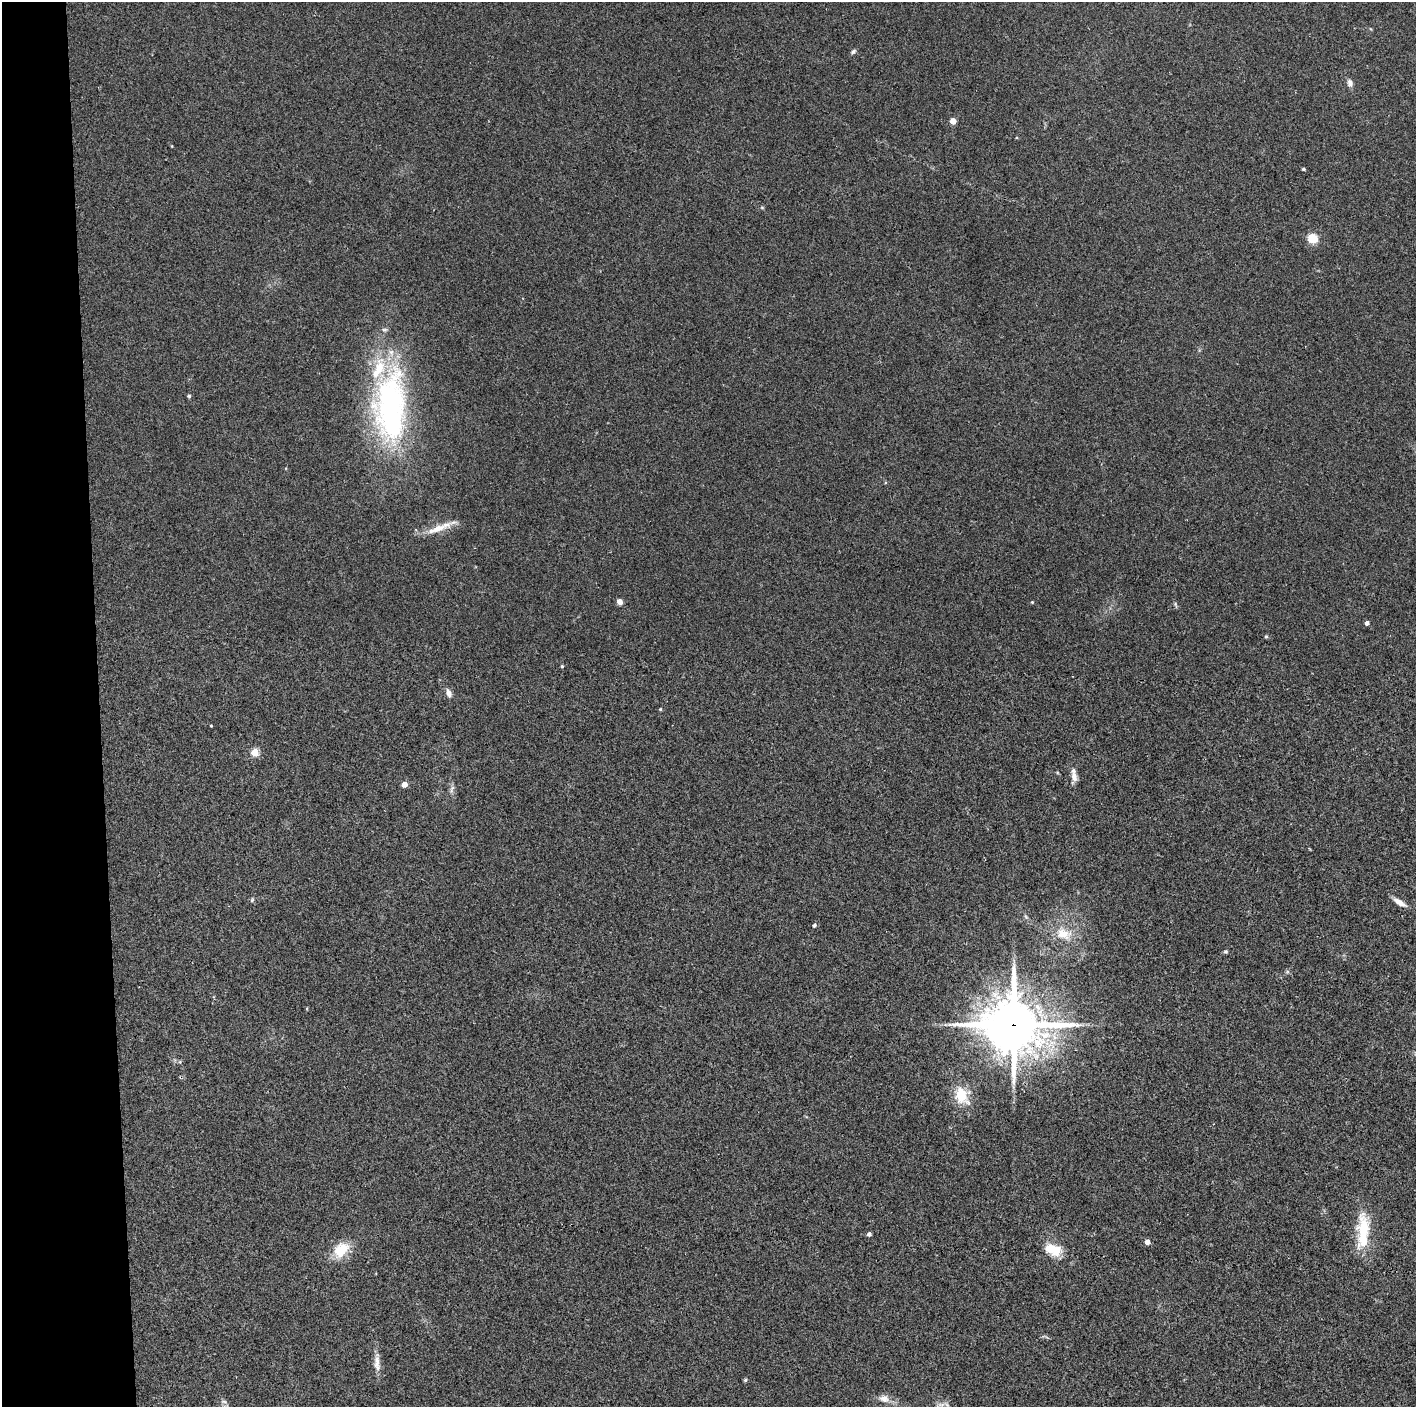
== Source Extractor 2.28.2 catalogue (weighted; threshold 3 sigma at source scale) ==
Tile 4 of 3 x 3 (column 1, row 2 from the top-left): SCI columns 1-1414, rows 1407-2811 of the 4242 x 4218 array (HDU 1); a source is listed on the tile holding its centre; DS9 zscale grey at full resolution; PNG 1418 x 1409 px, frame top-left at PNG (2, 2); no overlay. Shown black and unused: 7% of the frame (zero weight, under 2 of 3 exposures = <1% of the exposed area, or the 3 px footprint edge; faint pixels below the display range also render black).
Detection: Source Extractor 2.28.2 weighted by HDU 2 'WHT'; one run over the whole footprint, this tile lists its part. Background 0.077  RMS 0.0093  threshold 0.0418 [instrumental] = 3 sigma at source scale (4.5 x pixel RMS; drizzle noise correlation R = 1.50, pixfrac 1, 0.05/0.05 arcsec/px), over >= 5 px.
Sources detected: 42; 1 inside a brighter object's white glare — not listed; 3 inside a brighter listed object's ellipse — not listed separately; the other 38 listed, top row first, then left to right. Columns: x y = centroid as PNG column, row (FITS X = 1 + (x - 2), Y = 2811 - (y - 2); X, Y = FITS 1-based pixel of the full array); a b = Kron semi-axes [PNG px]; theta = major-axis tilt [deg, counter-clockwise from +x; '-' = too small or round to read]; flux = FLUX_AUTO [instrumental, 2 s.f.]
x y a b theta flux
853 52 8 5 40 1.9
1350 83 9 7 -80 3.4
953 121 4 4 - 13
1303 169 3 3 - 1.5
1313 238 10 9 - 15
189 396 4 4 - 1.5
390 401 79 45 78 200
437 529 32 9 20 15
619 601 6 6 - 4.5
1032 602 4 4 - 0.87
1367 623 4 4 - 3.6
1266 636 4 4 - 1.3
562 666 4 3 - 1.2
449 693 11 6 -71 4.3
660 709 4 4 - 0.94
211 726 3 2 - 0.72
255 752 5 5 - 28
1074 776 15 7 90 6.5
404 784 4 4 - 11
451 791 8 4 -90 2.4
252 900 6 4 48 1.4
1400 902 15 6 -32 7
1026 917 6 4 -46 1.5
814 925 4 4 - 2
1063 934 20 14 -20 18
1225 951 5 5 - 1.4
1014 1025 20 18 -6 4200
962 1095 23 16 -64 24
1363 1231 47 14 88 40
869 1234 4 4 - 2.8
1147 1242 4 4 - 6.6
1053 1249 21 12 -19 19
341 1250 22 16 46 21
377 1363 24 8 -85 8.2
745 1380 5 4 - 1.4
884 1398 13 10 -15 6.4
224 1401 8 4 -9 1.9
941 1404 10 4 8 3.3
Overlapping masked pixels (flux is a lower limit): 1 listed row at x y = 1014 1025